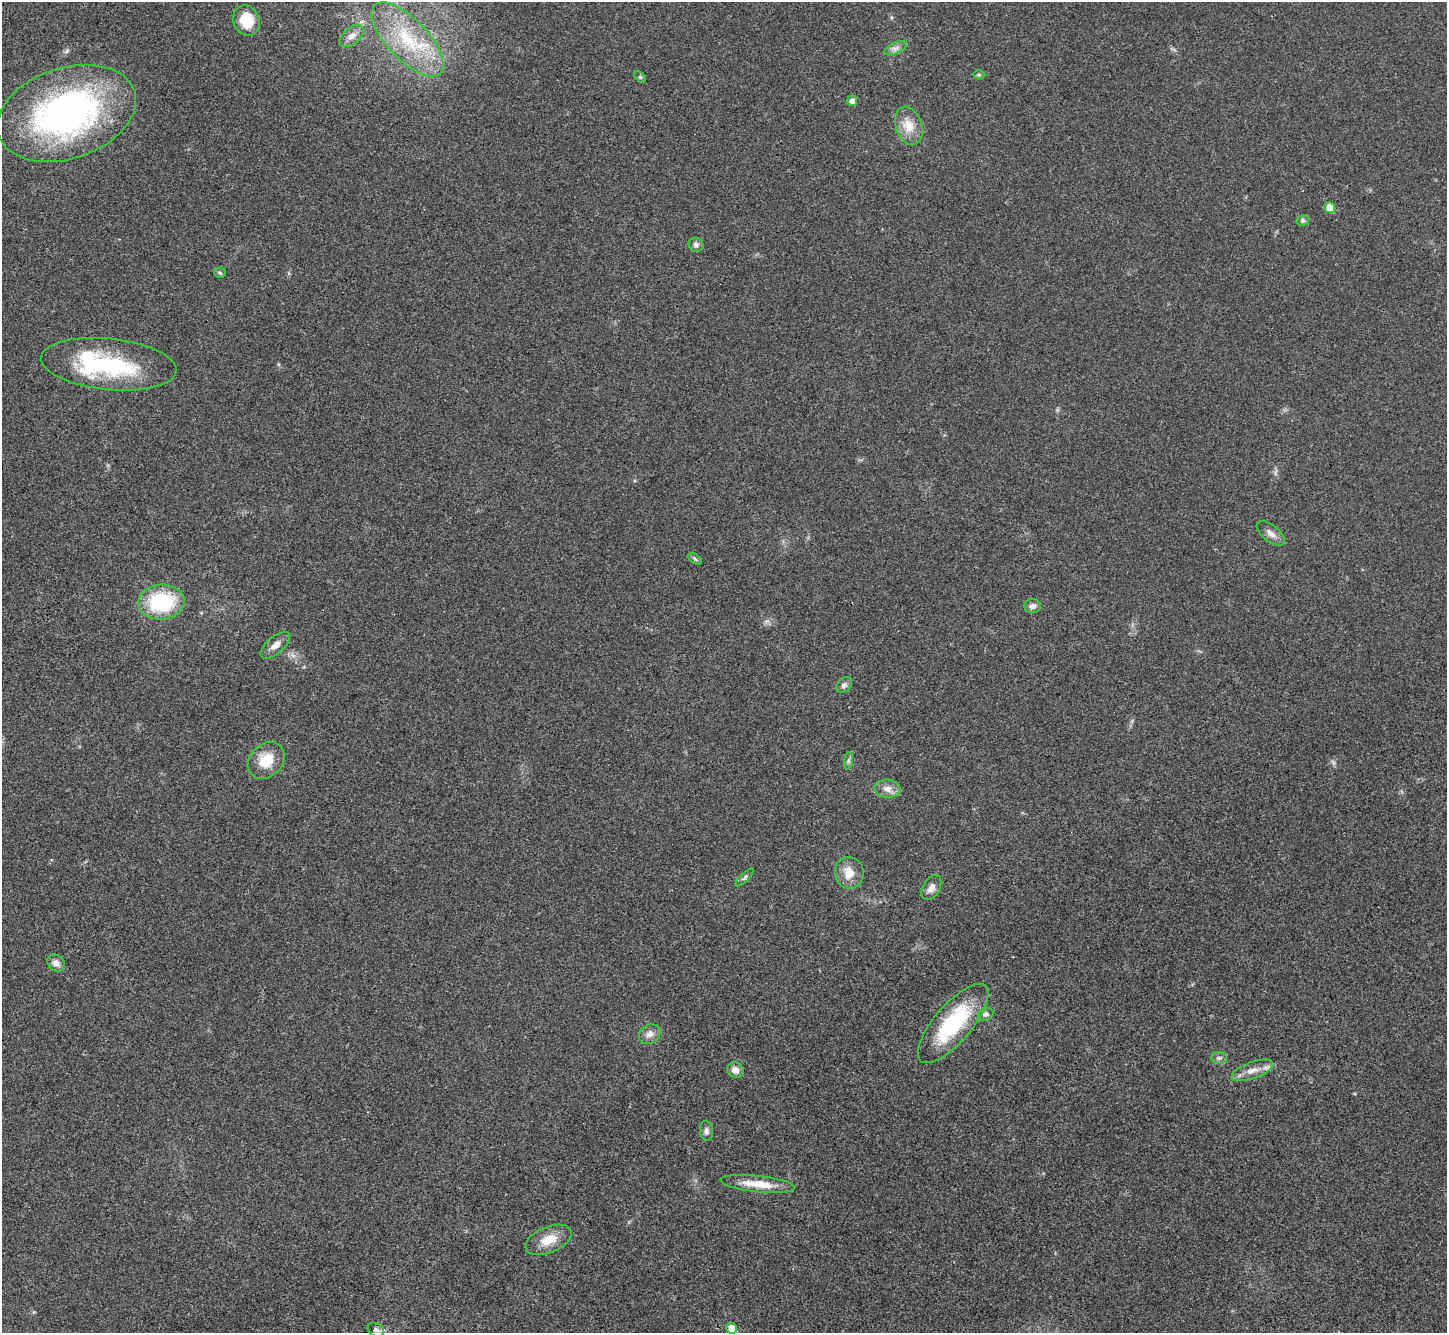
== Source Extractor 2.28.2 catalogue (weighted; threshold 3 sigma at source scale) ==
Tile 7 of 4 x 4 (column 3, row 2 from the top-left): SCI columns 2896-4340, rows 2958-4288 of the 5788 x 5779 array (HDU 1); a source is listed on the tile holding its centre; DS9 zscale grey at full resolution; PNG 1449 x 1335 px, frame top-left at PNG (2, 2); each listed source drawn as its Kron ellipse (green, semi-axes under 4 px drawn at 4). Shown black and unused: <1% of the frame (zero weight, under 3 of 4 exposures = <1% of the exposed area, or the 3 px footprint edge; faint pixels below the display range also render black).
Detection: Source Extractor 2.28.2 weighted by HDU 2 'WHT'; one run over the whole footprint, this tile lists its part. Background 0.0209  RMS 0.0039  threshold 0.0177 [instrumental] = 3 sigma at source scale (4.5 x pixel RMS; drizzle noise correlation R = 1.50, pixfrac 1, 0.05/0.05 arcsec/px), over >= 5 px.
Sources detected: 39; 1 inside a brighter object's white glare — neither listed nor drawn; the other 38 listed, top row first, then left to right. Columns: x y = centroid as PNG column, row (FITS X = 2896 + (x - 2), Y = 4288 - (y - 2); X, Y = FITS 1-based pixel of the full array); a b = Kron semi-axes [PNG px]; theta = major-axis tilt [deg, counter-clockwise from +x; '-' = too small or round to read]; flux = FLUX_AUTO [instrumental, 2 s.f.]
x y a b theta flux
246 20 15 13 -67 11
352 36 14 8 39 2.9
407 39 47 20 -46 27
895 48 12 5 23 1.8
979 75 6 4 0 0.55
640 77 7 4 -44 0.6
852 101 5 5 - 2.2
67 113 71 45 18 140
909 126 20 13 -71 6.4
1330 207 5 5 - 5.6
1303 221 6 5 - 1.2
696 245 8 7 - 1.4
220 273 6 5 - 0.63
109 364 68 25 -6 44
1271 533 16 8 -38 2.5
695 559 8 4 -37 0.72
161 602 23 17 4 28
1033 606 8 7 - 1.6
275 645 18 8 41 3.2
844 685 9 6 46 1.3
266 760 20 16 44 9.5
849 761 9 4 81 0.9
887 789 13 9 -4 3.2
849 873 16 14 -83 6.1
744 877 12 4 45 0.9
931 888 13 8 59 2.4
56 963 9 7 -43 2.6
986 1014 8 6 23 1.1
953 1023 50 18 50 35
650 1034 11 9 29 2.4
1219 1058 8 6 -1 1.2
735 1070 8 7 - 2.5
1252 1070 22 8 20 4.3
706 1131 10 6 -85 1.3
758 1184 37 8 -6 8.1
549 1240 24 13 23 7
731 1328 5 5 - 5.1
376 1330 8 6 -28 1.5